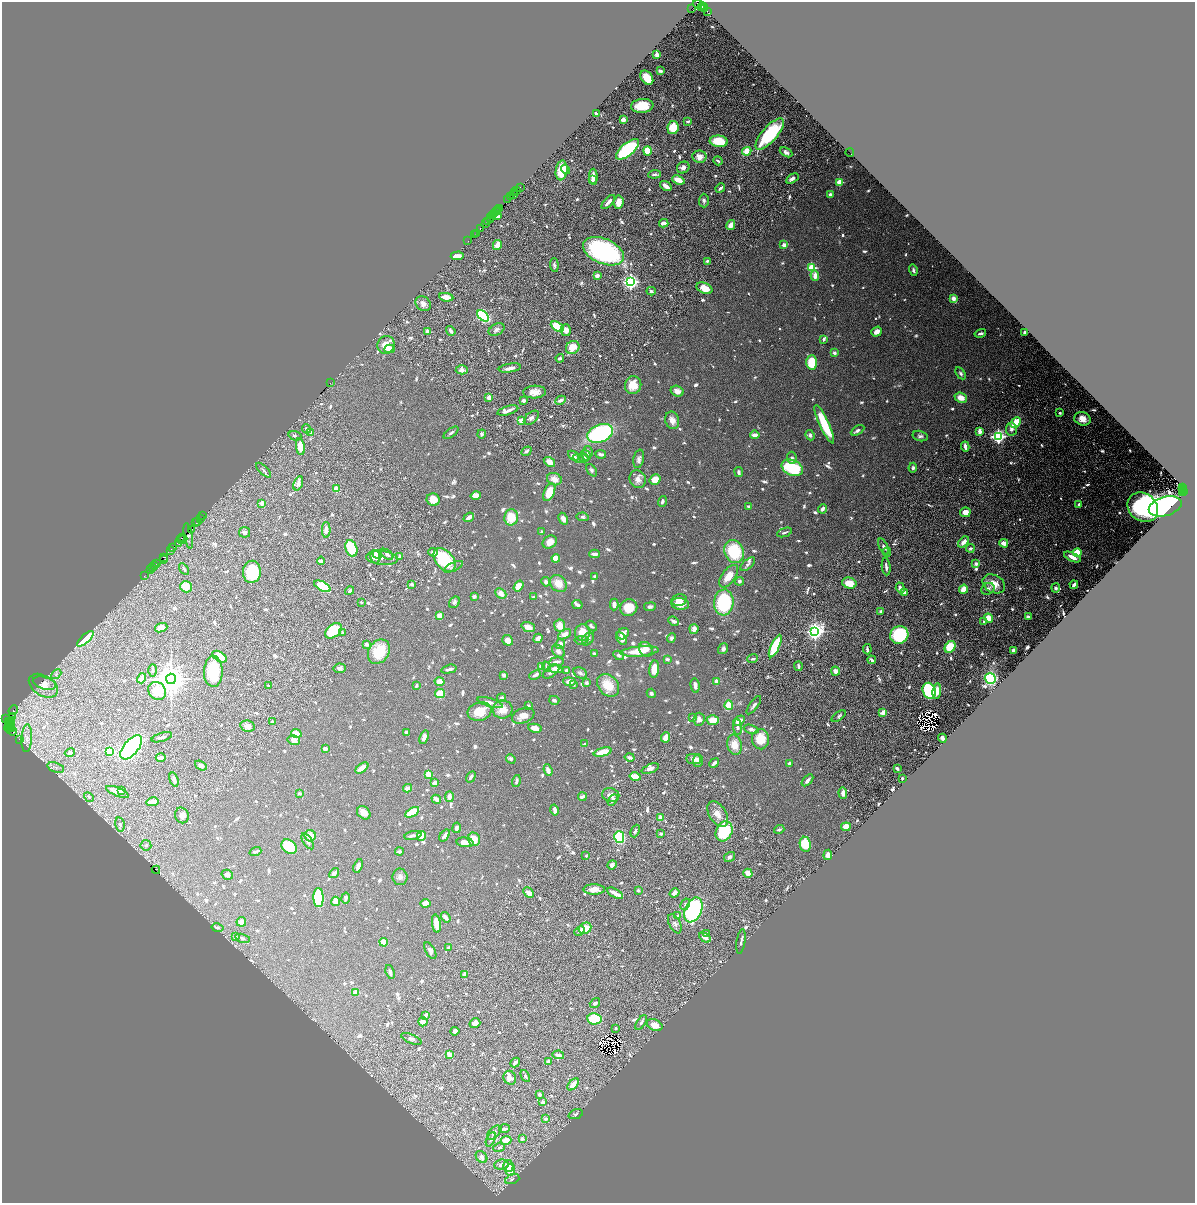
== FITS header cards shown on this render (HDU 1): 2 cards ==
NAXIS1  =                 2385
NAXIS2  =                 2401

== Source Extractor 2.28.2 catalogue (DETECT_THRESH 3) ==
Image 2385 x 2401 px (HDU 1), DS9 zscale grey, zoomed out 1/2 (1 PNG px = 2 x 2 image px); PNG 1197 x 1205 px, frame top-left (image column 1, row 2401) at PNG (2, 2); each listed source drawn as its Kron ellipse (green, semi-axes under 4 px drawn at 4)
Background 1.47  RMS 0.043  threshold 0.13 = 3 sigma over >= 5 px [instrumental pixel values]
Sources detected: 1371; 96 cannot appear on this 1/2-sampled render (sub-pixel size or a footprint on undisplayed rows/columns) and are neither listed nor drawn; of the other 1275, the 500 brightest by FLUX_AUTO listed and drawn (775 fainter detections omitted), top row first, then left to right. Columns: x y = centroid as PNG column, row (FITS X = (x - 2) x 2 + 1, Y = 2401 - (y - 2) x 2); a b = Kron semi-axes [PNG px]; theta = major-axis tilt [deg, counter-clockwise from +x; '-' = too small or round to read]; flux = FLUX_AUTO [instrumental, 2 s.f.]
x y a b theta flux
700 5 7 3 -20 960
703 7 2 2 - 180
691 8 3 1 - 460
701 8 2 1 - 99
704 8 2 1 - 170
707 11 2 1 - 63
657 55 3 2 - 170
660 71 3 2 - 40
647 78 8 5 -56 160
642 106 11 7 5 220
596 114 4 3 - 30
623 120 3 3 - 68
688 121 3 2 - 21
673 127 6 5 - 200
770 134 19 7 48 720
719 141 9 5 -6 310
628 149 14 6 40 970
647 151 4 4 - 180
747 151 4 4 - 150
786 152 7 4 -27 33
850 153 4 2 - 290
699 157 7 6 - 87
718 161 5 2 - 19
683 168 6 5 - 34
562 170 10 6 82 180
565 170 5 3 - 20
654 174 6 3 6 31
593 177 8 3 -89 73
792 178 7 3 29 40
593 180 4 3 - 33
678 180 6 3 -22 120
839 182 3 3 - 300
666 186 6 3 -35 65
520 187 2 1 - 82
720 188 5 2 - 30
517 190 2 2 - 91
515 193 2 2 - 240
513 194 2 1 - 220
830 195 3 3 - 39
511 197 3 1 - 540
508 200 3 1 - 200
704 200 7 5 89 25
608 202 9 3 46 64
619 202 6 5 - 100
499 208 2 1 - 350
499 210 3 1 - 770
496 211 2 1 - 170
498 212 2 1 - 150
494 214 2 1 - 250
493 215 2 1 - 200
497 216 2 2 - 120
491 218 2 1 - 280
490 220 3 3 - 470
487 222 3 2 - 250
485 223 2 1 - 110
664 223 4 3 - 59
731 225 5 4 - 69
480 228 2 1 - 150
476 233 2 1 - 43
474 235 3 2 - 200
468 241 2 1 - 100
497 245 5 3 - 89
784 245 2 2 - 140
604 251 21 12 -23 1600
457 256 6 3 4 78
707 261 2 2 - 46
554 265 7 3 -84 22
811 268 3 3 - 670
913 270 6 3 -74 21
597 276 2 2 - 120
815 276 5 3 - 76
630 282 4 4 - 3400
704 288 8 5 -23 130
651 291 4 3 - 21
446 297 7 3 -8 120
954 298 3 3 - 140
423 304 8 6 -40 48
483 316 7 4 -44 1500
557 327 7 4 -31 330
497 329 8 5 28 34
566 330 6 5 - 61
427 331 2 2 - 110
451 331 5 3 - 27
877 332 5 4 - 53
1025 332 3 2 - 31
980 333 6 2 15 21
824 339 3 2 - 21
386 345 9 8 - 110
573 347 7 6 - 150
390 349 5 4 - 71
834 353 3 3 - 33
560 358 4 2 - 30
812 362 7 5 88 320
510 368 11 4 10 52
462 370 6 4 2 35
961 373 7 4 -56 21
330 383 2 1 - 51
633 385 9 8 - 150
677 391 6 5 - 57
534 392 11 6 3 83
488 397 2 2 - 100
961 398 6 4 -23 110
560 400 6 3 26 45
523 401 4 3 - 21
508 411 11 3 16 60
1060 413 3 2 - 20
531 418 9 5 42 32
1082 419 8 6 -18 120
672 420 9 7 -70 65
521 421 4 4 - 57
1016 422 6 3 47 370
824 424 21 5 -65 350
307 429 5 3 - 29
1011 429 6 5 - 34
858 430 7 4 30 28
980 431 4 2 - 67
310 432 4 3 - 24
451 433 8 3 36 19
600 433 13 8 21 1200
482 434 4 4 - 19
755 435 5 3 - 64
810 435 5 4 - 19
295 436 6 4 -18 20
920 436 8 5 -14 27
998 436 3 3 - 3000
965 446 5 2 - 48
300 447 8 4 -81 120
527 451 5 2 - 18
588 452 6 4 -80 26
601 454 5 3 - 28
586 455 5 4 - 24
573 456 6 4 -43 49
578 458 6 3 -22 19
584 458 4 4 - 19
792 458 6 5 - 24
639 459 9 5 79 30
549 462 6 4 -35 60
792 468 11 7 -25 700
913 468 5 4 - 20
264 470 9 3 -44 24
592 470 7 4 -53 19
739 472 5 3 - 24
554 479 7 6 - 83
638 479 9 8 - 60
655 480 6 5 - 110
298 483 7 4 69 37
1183 487 2 1 - 290
336 489 2 2 - 250
1184 489 2 1 - 180
1182 490 2 1 - 190
1184 491 2 2 - 200
549 492 9 5 67 160
1183 493 4 2 - 550
476 496 5 4 - 55
433 500 6 6 - 120
662 501 5 3 - 21
262 503 2 2 - 95
1079 504 3 2 - 29
749 506 4 3 - 27
1165 506 17 9 16 5200
1143 507 16 13 -40 2000
822 509 4 3 - 32
965 512 5 4 - 65
203 516 2 2 - 220
469 517 5 3 - 27
511 517 8 7 - 210
583 517 6 4 -11 19
200 519 2 1 - 55
563 519 6 4 -62 39
198 521 3 1 - 340
196 523 2 1 - 200
191 529 3 1 - 120
326 530 8 4 88 52
245 532 5 5 - 22
542 532 2 2 - 24
784 532 8 2 20 19
188 536 13 2 -79 84
181 538 4 1 - 400
182 539 5 1 - 280
550 542 7 6 - 85
964 542 6 3 49 63
179 543 3 1 - 120
1004 543 4 3 - 75
173 547 2 2 - 190
884 547 9 3 -63 29
351 548 8 5 -70 390
970 548 4 3 - 24
171 550 4 3 - 470
734 551 12 9 -69 470
433 552 5 3 - 33
887 552 4 3 - 22
1077 553 4 4 - 200
377 554 5 3 - 53
387 554 7 3 -37 25
595 554 5 2 - 67
399 556 3 2 - 32
375 557 7 5 -76 130
1072 557 9 4 -25 78
163 558 3 2 - 81
382 558 16 7 -6 54
556 558 4 3 - 100
163 560 2 1 - 42
444 560 14 8 -49 510
321 561 4 3 - 46
157 564 3 2 - 140
748 564 9 4 41 26
976 564 2 2 - 110
155 566 2 1 - 110
153 567 3 2 - 140
454 567 10 3 26 23
886 567 9 2 -84 29
184 569 6 3 -56 22
151 570 2 1 - 73
252 572 11 9 85 330
144 576 2 1 - 110
595 576 4 3 - 18
729 576 13 6 53 120
739 581 4 3 - 22
546 582 5 4 - 24
558 583 9 7 -49 110
849 583 7 5 -16 150
412 584 4 3 - 36
994 584 12 8 -28 120
1074 585 4 2 - 50
322 586 9 4 -27 300
518 586 6 4 55 130
186 587 6 5 - 110
900 588 5 3 - 54
1056 588 4 4 - 25
964 589 5 3 - 110
988 589 7 5 33 39
350 591 5 3 - 23
904 592 4 3 - 28
501 593 6 5 - 62
474 596 3 2 - 42
534 597 4 3 - 19
679 600 7 5 12 64
361 602 2 2 - 25
454 602 6 5 - 22
724 602 13 10 86 800
614 604 6 3 89 47
680 604 9 5 -7 110
577 605 5 3 - 25
650 607 6 4 8 23
629 608 9 8 - 160
881 611 3 3 - 33
440 615 4 3 - 75
1028 617 4 3 - 32
988 618 5 4 - 180
674 621 6 3 -23 31
984 621 3 3 - 24
560 626 6 5 - 100
591 626 6 3 -39 19
528 627 7 4 -20 66
161 628 6 4 20 50
694 629 5 4 - 49
333 631 9 6 39 430
815 631 4 4 - 5000
342 632 4 3 - 18
583 633 8 7 - 160
565 634 7 4 30 68
623 634 6 5 - 73
899 635 9 8 - 660
538 638 5 3 - 67
621 638 7 4 -57 77
671 638 5 4 - 22
85 639 10 4 43 530
588 639 7 5 51 29
508 640 5 5 - 59
581 640 7 4 5 19
366 644 3 2 - 33
560 644 5 4 - 52
775 646 12 4 65 450
950 647 6 5 - 260
646 649 8 6 -58 88
723 649 6 4 55 24
867 649 5 2 - 25
558 651 7 5 -47 36
639 651 19 5 5 180
1013 651 3 2 - 46
379 652 13 10 57 270
594 653 3 2 - 18
619 655 5 4 - 23
220 657 8 4 -31 260
667 659 4 3 - 30
753 659 5 3 - 22
872 660 4 2 - 26
556 662 7 3 6 35
542 666 3 2 - 140
798 666 5 2 - 27
546 667 5 3 - 19
339 668 6 5 - 23
449 669 8 3 14 32
556 669 7 4 -8 69
654 669 8 5 83 150
153 670 6 3 88 19
566 670 3 3 - 33
213 671 15 9 89 400
835 671 4 4 - 51
551 672 9 5 34 29
580 673 7 5 -32 25
56 674 6 4 41 21
504 675 4 3 - 32
535 675 6 3 27 43
142 678 5 4 - 52
171 679 5 5 - 20000
990 679 6 5 - 650
717 681 2 2 - 130
439 682 5 3 - 92
569 682 6 4 -5 59
44 683 12 6 -16 54
586 683 4 3 - 21
268 685 2 2 - 27
573 685 3 3 - 18
608 685 12 9 -47 170
695 685 7 3 -79 49
43 686 16 10 -32 100
416 686 3 2 - 19
157 691 9 8 - 310
929 691 8 6 -70 1000
937 691 8 4 83 120
651 693 4 4 - 19
440 694 5 4 - 180
501 698 4 3 - 21
554 700 5 3 - 19
490 702 13 4 -17 44
729 705 5 4 - 230
754 705 11 3 54 23
528 706 3 2 - 28
503 709 10 9 - 110
13 710 5 2 - 290
480 712 12 9 15 180
883 712 4 3 - 71
523 716 12 7 22 83
839 716 8 4 36 20
12 717 3 2 - 120
692 717 3 2 - 20
5 719 2 2 - 150
699 719 6 5 - 40
713 720 6 5 - 140
12 721 3 3 - 280
739 721 6 4 35 70
8 722 3 1 - 140
273 722 3 2 - 28
9 724 4 2 - 270
11 726 4 2 - 130
247 726 7 5 -11 54
738 727 8 4 -86 29
10 728 5 1 - 250
535 728 7 4 -11 96
751 729 8 4 -14 28
12 731 5 2 - 430
296 733 5 3 - 120
406 733 3 3 - 32
162 737 10 3 16 34
424 737 7 4 72 37
665 737 5 3 - 120
27 738 14 5 87 55
942 738 4 3 - 47
19 739 2 1 - 67
760 739 10 8 -87 190
294 740 6 5 - 46
585 744 4 3 - 25
734 745 10 7 -78 110
131 747 14 7 50 1300
325 748 4 3 - 30
110 751 3 3 - 680
603 752 9 4 15 160
70 753 5 3 - 25
630 757 5 3 - 34
161 758 5 2 - 69
511 759 5 4 - 23
694 759 7 5 -8 54
698 760 6 5 - 25
714 763 5 2 - 38
789 763 3 2 - 35
201 765 6 4 -36 31
56 767 9 5 -18 38
362 768 7 4 37 95
897 768 3 2 - 24
650 769 9 4 22 48
548 770 6 3 -69 74
428 774 3 3 - 150
471 777 6 3 59 24
635 777 5 4 - 160
902 778 2 2 - 48
174 780 7 3 -73 38
807 780 7 3 47 28
516 781 6 3 75 25
435 783 3 3 - 44
408 788 4 3 - 65
121 791 3 3 - 20
117 792 12 3 -23 43
299 793 3 2 - 31
843 793 6 4 -86 44
611 795 8 6 -12 42
89 797 5 4 - 21
449 797 5 4 - 42
582 797 4 2 - 46
436 799 5 3 - 50
612 800 6 3 58 43
152 802 6 4 13 70
554 810 5 3 - 30
412 812 8 3 30 230
364 813 7 6 - 75
718 814 14 8 -58 88
182 815 8 6 -67 45
660 818 3 3 - 82
120 824 7 4 -80 36
846 827 5 4 - 80
456 828 5 4 - 25
779 829 5 3 - 24
635 831 6 3 67 19
724 831 10 8 62 560
661 834 3 2 - 18
413 835 8 3 11 30
445 835 7 3 53 39
310 836 6 5 - 91
422 836 5 4 - 160
619 837 6 5 - 580
474 839 7 5 -71 120
308 841 9 4 -57 24
465 842 8 4 -7 55
805 844 7 5 -80 260
146 845 5 5 - 20
289 847 8 6 -38 440
255 851 6 2 20 26
399 852 4 3 - 18
828 855 5 4 - 42
586 856 2 2 - 36
729 857 6 4 31 22
612 865 5 4 - 25
358 866 7 3 70 35
156 870 4 2 - 360
334 873 5 3 - 41
748 873 5 3 - 110
227 875 6 4 -33 33
400 877 8 7 - 38
594 889 11 5 0 81
638 890 2 2 - 59
529 893 6 4 -47 50
615 893 9 3 -29 93
674 893 5 3 - 48
318 898 9 5 -88 710
346 898 5 3 - 24
336 901 5 4 - 86
426 903 5 4 - 82
685 904 6 4 60 20
693 910 13 8 66 1200
678 916 2 2 - 46
446 917 6 3 -54 58
241 922 5 5 - 44
436 924 9 3 -82 140
675 924 10 5 -63 32
217 928 6 4 -12 19
585 928 6 5 - 140
579 931 6 4 44 20
706 934 4 3 - 26
235 937 4 4 - 26
243 938 8 4 -15 25
705 938 6 3 -31 43
384 942 4 4 - 110
741 942 12 2 81 23
449 947 3 2 - 23
430 951 9 5 -61 27
390 972 7 3 -72 28
465 975 4 3 - 49
356 993 4 3 - 66
595 1003 6 4 37 22
426 1015 4 2 - 55
594 1019 7 5 -8 410
423 1022 4 4 - 56
641 1022 8 4 58 21
475 1023 5 5 - 40
655 1025 8 5 -25 120
616 1028 2 2 - 29
455 1031 4 4 - 33
411 1039 11 4 -23 23
450 1054 4 3 - 110
558 1055 6 3 -11 34
548 1062 4 4 - 37
515 1063 5 2 - 29
525 1076 6 3 -64 22
510 1078 7 6 - 58
573 1084 7 3 48 120
539 1094 3 3 - 29
543 1102 4 3 - 22
576 1114 7 4 20 25
546 1119 4 3 - 22
505 1129 5 3 - 27
494 1133 9 5 44 32
491 1139 7 3 66 18
522 1139 3 3 - 32
506 1140 5 4 - 92
499 1147 6 4 18 23
481 1157 7 5 -50 30
501 1165 7 5 8 38
508 1166 6 5 - 99
510 1170 6 4 87 170
512 1179 7 4 20 21
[775 fainter detections neither listed nor drawn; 96 sub-pixel or undisplayed-footprint detections neither listed nor drawn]